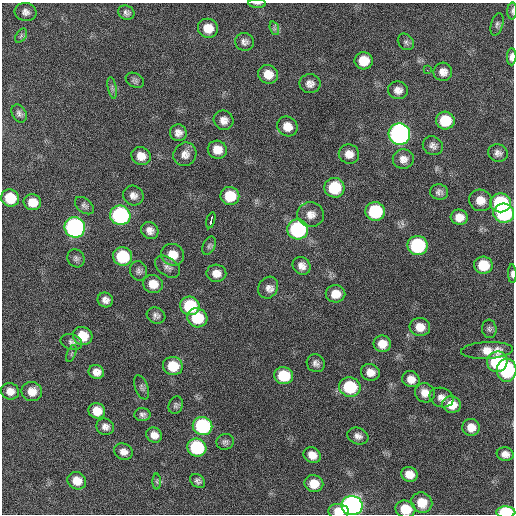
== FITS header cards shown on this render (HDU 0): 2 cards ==
NAXIS1  =                  512 / Axis length
NAXIS2  =                  512 / Axis length

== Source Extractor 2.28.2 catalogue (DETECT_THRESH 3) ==
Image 512 x 512 px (HDU 0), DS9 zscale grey, 1 PNG px = 1 image px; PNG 516 x 516 px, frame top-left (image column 1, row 512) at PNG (2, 3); each listed source drawn as its Kron ellipse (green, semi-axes under 4 px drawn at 4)
Background 120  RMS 11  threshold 34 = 3 sigma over >= 5 px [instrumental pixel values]
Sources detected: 113; all 113 listed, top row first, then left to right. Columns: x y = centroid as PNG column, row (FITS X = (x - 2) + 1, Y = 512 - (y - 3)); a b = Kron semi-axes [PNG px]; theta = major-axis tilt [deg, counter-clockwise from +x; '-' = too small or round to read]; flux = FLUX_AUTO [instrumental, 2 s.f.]
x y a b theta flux
257 3 9 2 -2 1100
512 11 8 5 88 1700
26 12 11 9 -13 4000
126 13 8 7 - 2700
497 24 11 6 74 2100
208 28 10 9 - 12000
274 28 7 4 -72 1700
21 36 8 5 57 1600
244 42 9 9 - 3400
406 42 9 7 -48 2100
512 57 8 4 87 3700
364 61 9 8 - 14000
427 70 3 2 - 2700
443 72 9 9 - 5700
268 74 10 9 - 9900
135 80 10 7 -29 2200
310 84 10 9 - 4600
112 88 11 3 -79 1700
398 90 10 8 -12 5200
19 113 9 7 -59 2700
224 120 10 9 - 5300
445 121 9 9 - 23000
287 126 10 9 - 8200
178 133 8 8 - 4400
399 134 11 10 - 300000
433 146 10 9 - 3600
217 150 9 9 - 9000
498 153 10 8 -20 3600
185 154 12 11 - 5800
349 154 10 9 - 6300
141 156 10 8 -28 8000
403 159 10 9 - 5300
334 188 10 10 - 33000
439 192 9 7 -9 3000
133 196 10 9 - 4400
230 196 9 9 - 19000
10 198 9 8 - 21000
480 200 11 10 - 8400
32 202 9 8 - 10000
501 203 10 9 - 63000
84 206 11 7 -40 2400
375 211 10 9 - 50000
504 213 10 9 - 84000
311 214 13 12 - 7300
120 215 10 9 - 130000
459 217 8 7 - 7000
211 220 8 3 74 15000
75 227 10 10 - 230000
298 229 10 10 - 93000
150 230 9 8 - 4600
417 245 10 9 - 73000
209 246 10 6 64 2000
173 255 12 10 -20 12000
123 256 9 9 - 36000
76 258 9 8 - 2500
483 265 9 8 - 19000
302 266 9 8 - 5100
167 267 14 9 -36 4400
139 271 10 8 -71 2700
216 273 10 8 -3 6300
512 274 9 4 -89 2400
153 284 10 9 - 9400
268 288 11 9 61 4600
336 294 10 8 -1 9500
105 300 8 7 - 3900
190 306 10 9 - 40000
156 315 9 8 - 3000
197 318 10 9 - 28000
420 327 10 9 - 9400
489 329 9 7 -84 2100
83 336 10 9 - 18000
71 342 11 8 -18 2900
382 344 9 8 - 8600
487 350 26 8 3 10000
71 353 9 3 69 990
497 362 10 10 - 56000
316 363 9 8 - 3500
173 366 10 9 - 19000
507 370 11 10 - 60000
96 372 8 7 - 5700
370 372 9 8 - 6900
284 376 9 8 - 28000
411 379 9 8 - 6300
142 387 13 6 -68 2400
350 387 11 9 -13 42000
10 391 9 8 - 6400
32 391 10 9 - 8700
425 393 10 9 - 7000
441 397 12 9 -20 5400
176 405 9 7 66 2000
452 405 9 8 - 11000
97 411 8 7 - 11000
142 415 8 6 -1 2500
203 426 10 9 - 81000
105 427 9 8 - 4100
471 427 9 8 - 7800
154 435 8 7 - 5700
358 436 11 8 -21 3900
225 442 9 8 - 2400
197 447 9 9 - 60000
123 452 9 8 - 4900
505 454 8 6 -8 4800
312 455 9 7 -30 7100
409 474 8 7 - 8300
77 481 9 8 - 10000
198 481 8 6 -41 2300
157 482 8 4 -90 1300
314 484 9 8 - 13000
422 503 11 10 - 13000
352 505 10 9 - 340000
405 509 10 8 -13 18000
338 511 10 7 -6 9600
506 512 9 5 -1 48000
At the frame edge (FLAGS 8, measured only in part): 7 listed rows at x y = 257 3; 512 11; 512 57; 512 274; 405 509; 338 511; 506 512